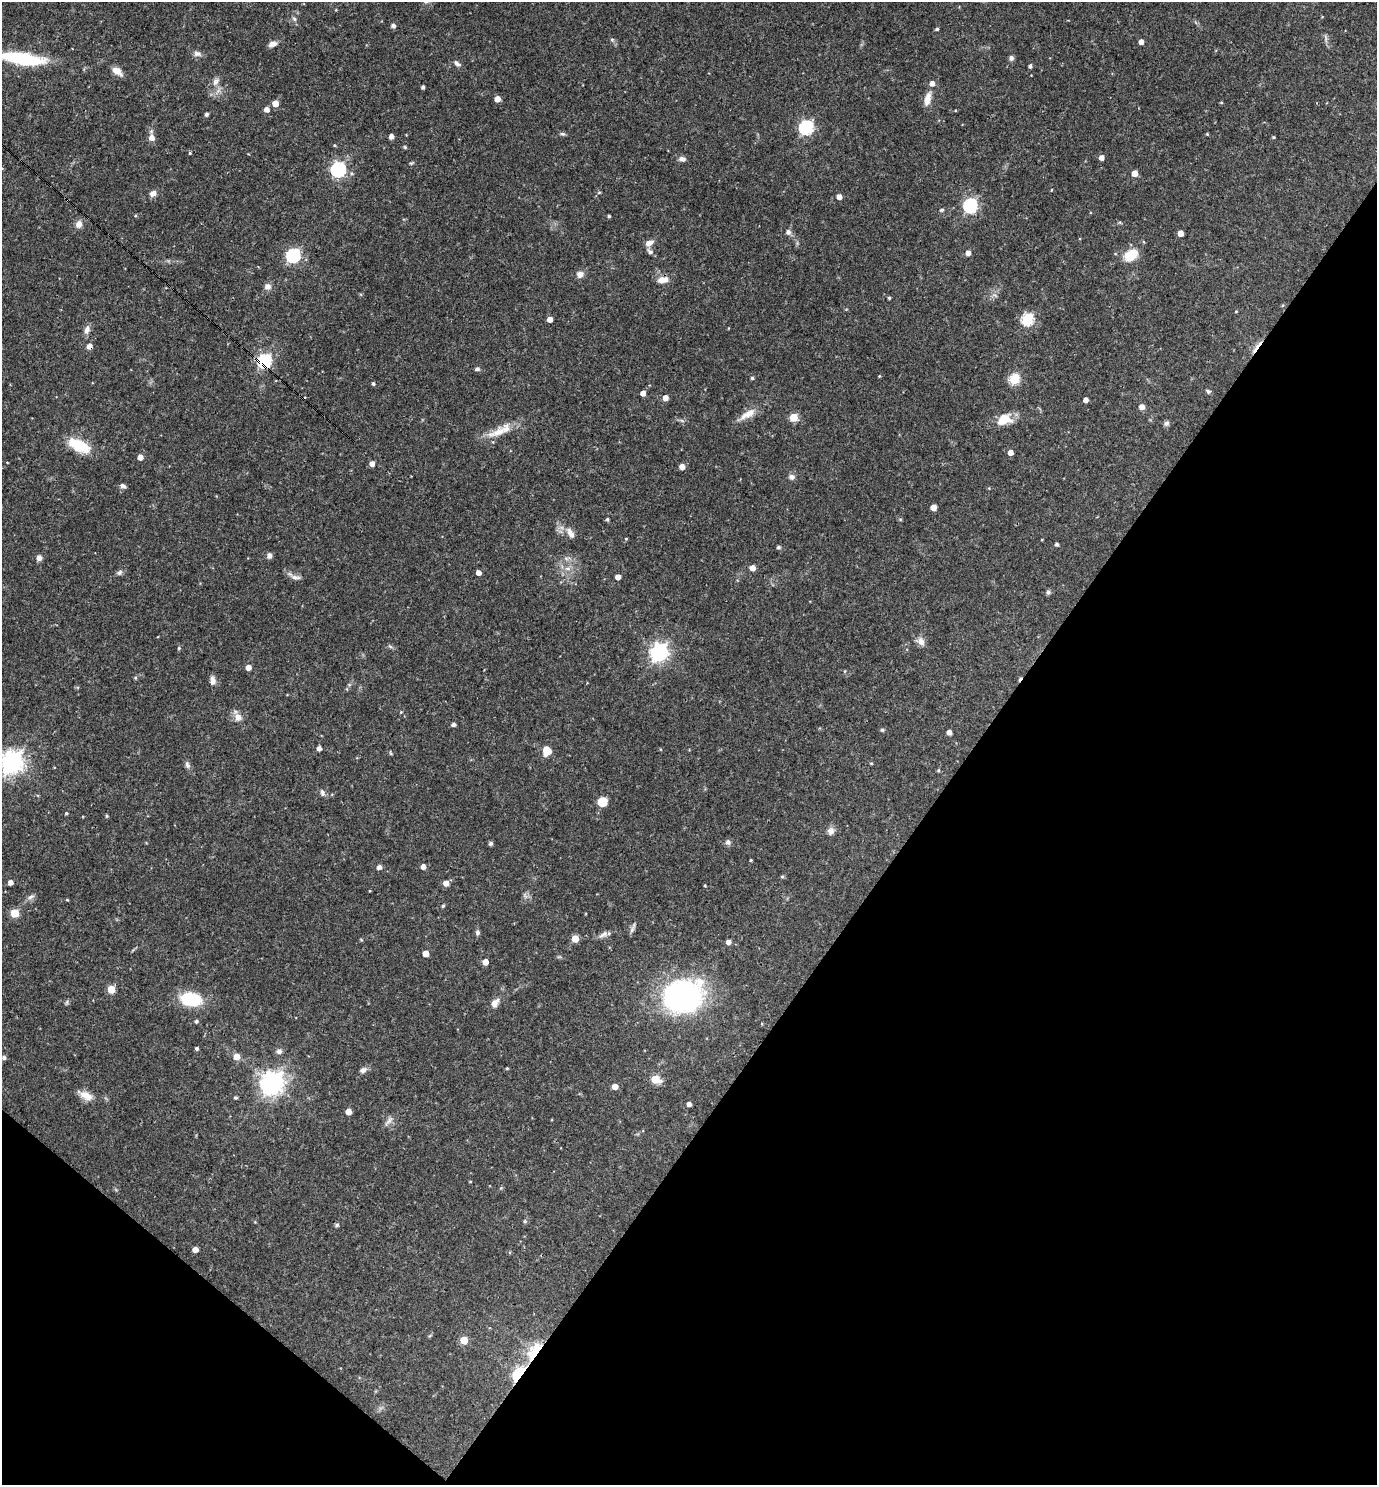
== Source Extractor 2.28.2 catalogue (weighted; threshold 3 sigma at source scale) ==
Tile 15 of 4 x 4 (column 3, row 4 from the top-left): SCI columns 2897-4271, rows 1-1483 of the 5936 x 5932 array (HDU 1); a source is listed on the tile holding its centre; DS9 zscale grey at full resolution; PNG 1379 x 1487 px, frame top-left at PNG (2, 2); no overlay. Shown black and unused: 34% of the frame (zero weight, under 3 of 4 exposures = <1% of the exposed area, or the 3 px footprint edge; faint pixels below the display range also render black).
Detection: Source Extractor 2.28.2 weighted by HDU 2 'WHT'; one run over the whole footprint, this tile lists its part. Background 0.0538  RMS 0.0032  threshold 0.0146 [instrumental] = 3 sigma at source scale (4.5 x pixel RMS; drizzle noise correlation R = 1.50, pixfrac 1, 0.05/0.05 arcsec/px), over >= 5 px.
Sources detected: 167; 1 cosmic-ray / hot-pixel residue — not listed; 1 inside a brighter listed object's ellipse — not listed separately; the other 165 listed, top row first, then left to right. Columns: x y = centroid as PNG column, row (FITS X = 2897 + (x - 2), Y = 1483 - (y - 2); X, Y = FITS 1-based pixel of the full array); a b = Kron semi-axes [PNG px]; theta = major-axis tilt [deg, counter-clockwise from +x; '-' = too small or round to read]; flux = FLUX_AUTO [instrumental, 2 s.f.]
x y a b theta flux
294 19 7 5 -45 0.67
393 26 5 4 - 0.92
937 29 4 4 - 0.51
1325 38 9 4 -81 0.75
612 40 5 5 - 0.46
1141 42 4 4 - 2
272 44 9 6 18 1.7
197 54 11 7 -15 1.2
1011 58 6 6 - 0.86
22 59 46 12 -9 24
457 63 10 5 -39 0.97
1030 66 4 4 - 0.77
117 71 12 7 -36 2.8
215 82 11 7 58 1.4
423 87 4 3 - 0.68
497 99 5 4 - 2.4
927 99 16 7 75 3
275 103 5 4 - 3.9
266 109 5 5 - 1.9
206 114 4 4 - 0.73
806 127 6 6 - 52
562 134 7 5 -2 0.58
391 136 4 4 - 1.7
1274 137 4 3 - 0.34
151 138 8 7 - 1.9
405 147 5 4 - 0.39
190 153 4 4 - 0.33
1101 158 4 4 - 1.7
682 159 9 6 -9 1.3
338 170 6 6 - 67
1135 173 5 4 - 3.3
1051 190 4 2 - 0.23
599 192 5 3 - 0.32
153 193 7 6 - 1.7
839 197 4 4 - 2
970 205 6 6 - 55
942 210 5 5 - 0.56
609 216 4 3 - 0.44
79 224 10 8 81 1.8
788 232 7 7 - 1.1
1180 233 4 4 - 3
649 243 11 7 29 1.8
650 252 10 6 -37 0.87
968 253 4 4 - 2.1
293 255 6 6 - 53
1131 255 13 9 38 8.3
580 274 9 8 - 1.5
663 280 14 8 4 2.7
268 287 8 8 - 1.5
889 298 3 3 - 0.4
1236 311 4 3 - 0.23
550 319 4 4 - 2.3
1027 320 6 6 - 30
87 330 11 7 72 1.6
89 346 5 5 - 2.2
1257 347 28 3 54 2
264 361 6 6 - 54
477 369 5 4 - 0.84
752 378 4 4 - 0.54
1014 379 5 5 - 23
373 383 4 4 - 0.61
1208 391 7 5 -29 0.58
643 393 4 4 - 2.1
665 398 5 4 - 2.2
1085 400 4 4 - 1.7
1142 407 5 5 - 2.3
748 414 24 8 31 3.8
793 417 5 5 - 10
1004 419 18 13 13 5.6
1166 423 8 6 35 0.77
499 432 33 11 21 6.1
79 445 24 10 -27 12
1010 452 4 4 - 2.5
140 457 4 4 - 2.1
372 464 4 4 - 2.1
682 466 5 5 - 2.2
792 477 7 6 - 1.2
123 486 8 5 -30 0.89
989 488 4 4 - 0.26
933 507 5 4 - 3
607 519 4 4 - 0.53
570 533 16 7 -58 2
626 539 4 4 - 0.29
1057 544 3 3 - 0.6
778 547 5 4 - 0.49
269 555 6 6 - 1.2
39 558 7 6 - 1.3
566 558 7 4 -19 0.73
752 568 5 4 - 2.3
568 569 7 5 -1 0.92
119 573 8 6 34 0.85
478 573 4 4 - 2
296 577 14 6 -10 1.3
618 577 4 4 - 2.1
1048 592 6 5 - 0.58
921 641 12 9 -62 1.9
390 646 6 4 -20 0.53
179 648 5 4 - 0.36
659 652 7 6 - 130
248 667 5 5 - 2.1
845 671 5 3 - 0.28
213 681 11 7 -85 1.6
401 712 4 4 - 0.27
238 717 11 9 -82 2.1
453 724 4 4 - 0.95
882 730 5 4 - 0.44
949 732 4 4 - 1.8
319 748 4 4 - 1.5
546 751 13 10 75 3.2
11 762 8 7 - 230
871 763 5 3 - 0.26
187 765 10 6 -74 0.95
938 770 5 4 - 0.39
322 793 10 5 -71 0.96
602 801 9 8 - 5
66 813 4 3 - 0.37
107 816 4 4 - 0.37
831 831 10 9 - 1.5
728 842 7 6 - 1.1
490 843 5 4 - 0.64
751 860 3 3 - 0.48
423 866 5 4 - 1.7
379 867 4 4 - 1.4
782 877 5 4 - 0.41
10 882 4 4 - 1.6
446 883 5 5 - 2.5
705 885 3 3 - 0.3
31 897 11 5 31 1
67 900 4 3 - 0.27
443 906 4 4 - 0.45
14 913 5 5 - 11
632 929 13 5 68 0.96
478 932 6 5 - 0.76
605 933 9 8 - 1.3
575 939 5 5 - 6.3
728 942 5 4 - 1.6
426 954 5 4 - 4.1
485 962 4 4 - 3
111 989 5 5 - 7.7
682 996 29 23 8 100
191 999 22 14 -14 14
67 1002 7 4 72 0.48
495 1003 12 8 67 2.1
196 1021 5 4 - 0.62
197 1048 4 3 - 0.66
279 1051 8 7 - 1.1
237 1056 5 5 - 4.1
4 1057 5 4 - 0.84
507 1068 4 4 - 0.29
363 1070 9 7 34 1.3
655 1079 6 5 - 9.9
272 1083 8 7 - 270
615 1086 5 4 - 2.9
86 1095 19 9 -29 3.3
235 1098 5 4 - 0.41
689 1104 4 4 - 1.5
348 1112 5 4 - 3.7
389 1120 12 5 60 1.2
470 1182 4 2 - 0.24
525 1221 5 5 - 0.44
337 1225 5 4 - 0.69
195 1249 5 4 - 2.4
464 1340 5 5 - 7.1
534 1351 21 9 57 14
519 1374 8 5 54 55
Overlapping masked pixels (flux is a lower limit): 5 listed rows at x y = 89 346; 1257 347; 264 361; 534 1351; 519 1374
Isophote crosses this tile's border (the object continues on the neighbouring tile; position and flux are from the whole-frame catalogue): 2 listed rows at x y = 22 59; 11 762